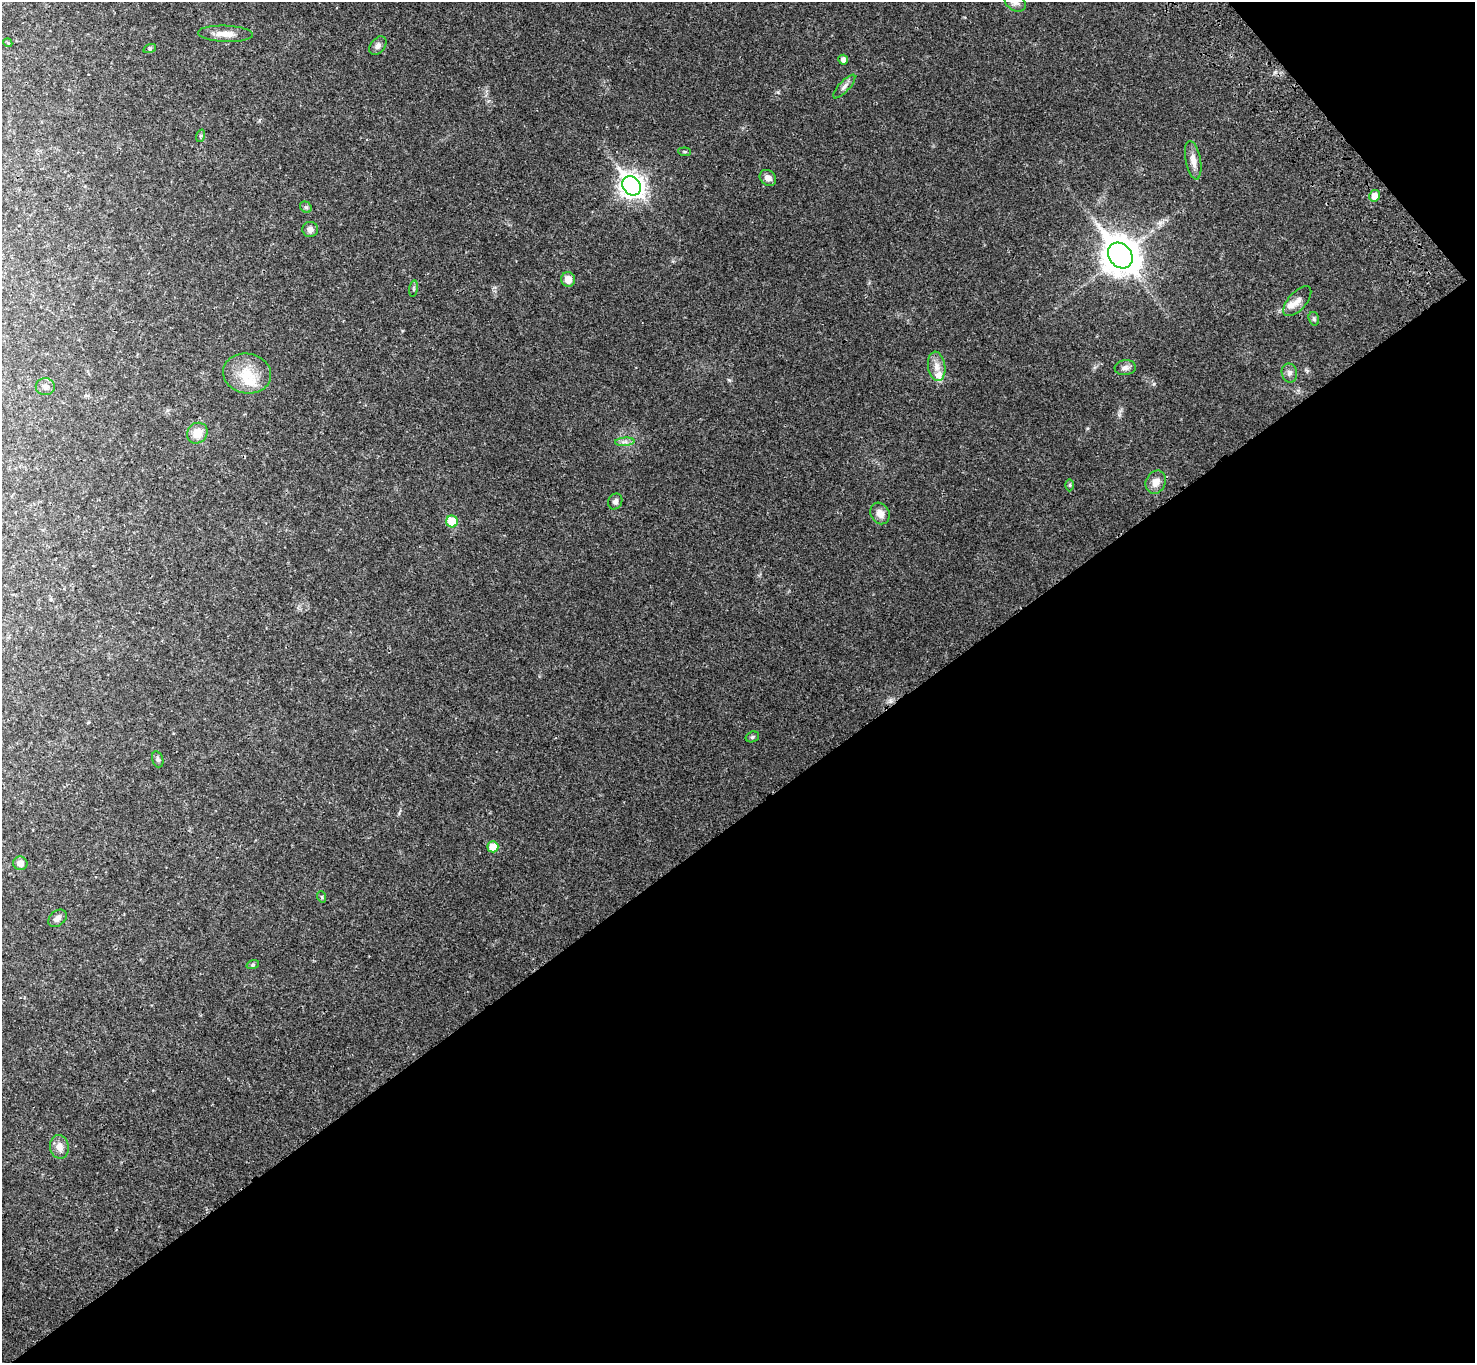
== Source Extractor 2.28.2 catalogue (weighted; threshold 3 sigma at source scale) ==
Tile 12 of 4 x 4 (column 4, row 3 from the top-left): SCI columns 4520-5992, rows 1604-2964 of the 6094 x 6064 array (HDU 1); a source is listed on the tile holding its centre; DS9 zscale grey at full resolution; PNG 1477 x 1365 px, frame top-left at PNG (2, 2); each listed source drawn as its Kron ellipse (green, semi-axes under 4 px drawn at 4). Shown black and unused: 42% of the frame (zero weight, under 3 of 4 exposures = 6% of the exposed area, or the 3 px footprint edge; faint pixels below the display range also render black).
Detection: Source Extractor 2.28.2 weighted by HDU 2 'WHT'; one run over the whole footprint, this tile lists its part. Background 0.0342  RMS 0.0039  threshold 0.0175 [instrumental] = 3 sigma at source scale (4.5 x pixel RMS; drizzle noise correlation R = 1.50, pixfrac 1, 0.05/0.05 arcsec/px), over >= 5 px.
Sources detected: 43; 1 inside a brighter object's white glare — neither listed nor drawn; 2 inside a brighter listed object's ellipse — not listed separately; the other 40 listed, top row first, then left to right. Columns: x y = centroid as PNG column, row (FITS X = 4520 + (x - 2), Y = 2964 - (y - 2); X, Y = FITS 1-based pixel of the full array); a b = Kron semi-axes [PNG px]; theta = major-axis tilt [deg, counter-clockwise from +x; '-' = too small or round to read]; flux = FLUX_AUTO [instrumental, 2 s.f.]
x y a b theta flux
1015 2 12 8 -40 2
225 34 27 8 -2 4.1
8 43 4 3 - 0.33
378 46 10 7 51 1.4
150 48 6 4 19 0.6
843 60 5 5 - 1.6
844 86 15 5 48 1.6
200 136 6 4 71 0.56
685 152 6 4 -5 0.53
1193 160 19 7 -79 3.3
768 178 9 7 -40 2
632 186 10 8 -51 270
1375 196 6 5 - 3.4
306 207 6 5 - 0.66
310 229 8 7 - 1.5
1120 255 14 11 -53 790
568 279 7 7 - 3.5
414 289 8 4 82 0.67
1297 301 18 9 48 3.2
1314 319 7 5 -73 0.68
937 366 15 8 -81 3.1
1125 368 11 7 7 1.5
1289 373 9 8 - 1.5
247 374 24 20 -10 9.8
45 387 9 8 - 1.7
197 433 11 9 50 4.8
625 442 10 4 5 1.1
1156 482 12 9 65 3.3
1070 485 6 4 90 0.47
615 501 8 7 - 1.3
880 513 11 9 -62 2.9
452 521 6 5 - 11
752 737 7 5 17 0.67
158 759 8 5 -73 0.85
493 847 5 5 - 6.1
20 863 7 6 - 2.3
322 897 6 3 -71 0.39
57 918 10 7 39 1.8
253 964 6 4 19 0.54
59 1147 12 9 -79 2.7
Isophote crosses this tile's border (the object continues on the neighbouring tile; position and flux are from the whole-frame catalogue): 1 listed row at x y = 1015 2
Unlisted compact peaks at least as high as the median listed source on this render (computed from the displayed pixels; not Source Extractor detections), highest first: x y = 1154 384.